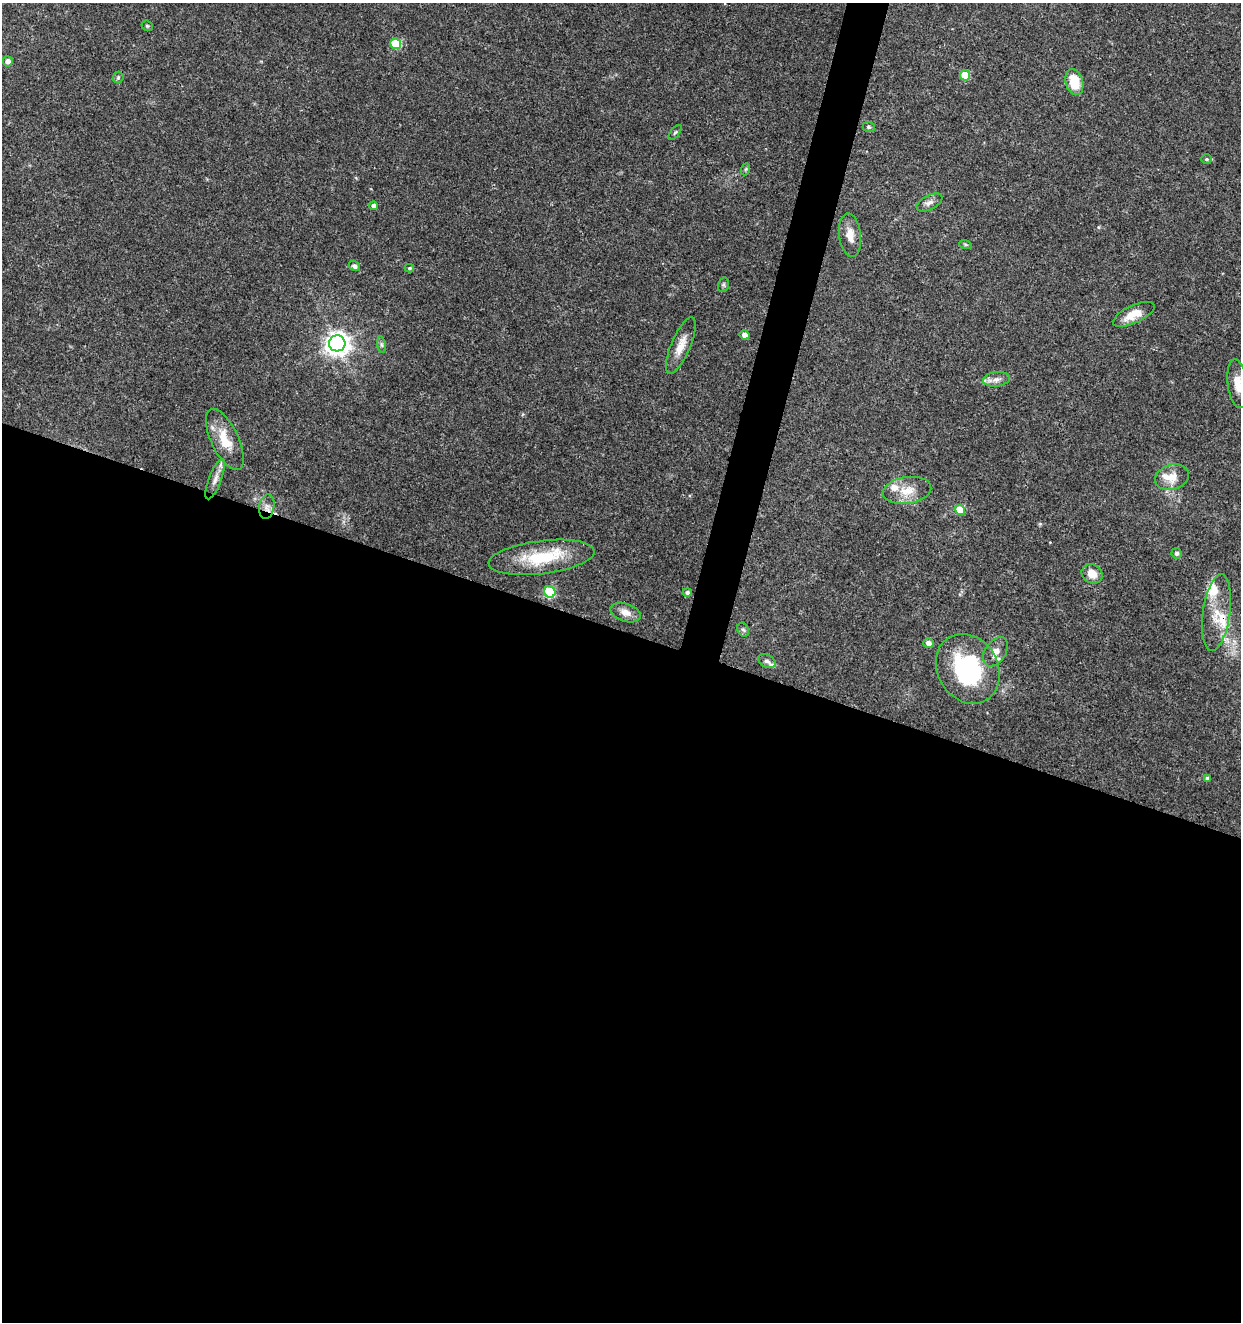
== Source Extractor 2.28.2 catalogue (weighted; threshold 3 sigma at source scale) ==
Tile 14 of 4 x 4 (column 2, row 4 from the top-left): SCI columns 1522-2760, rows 5-1324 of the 5461 x 5295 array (HDU 1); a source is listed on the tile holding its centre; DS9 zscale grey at full resolution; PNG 1243 x 1324 px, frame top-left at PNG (2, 3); each listed source drawn as its Kron ellipse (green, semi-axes under 4 px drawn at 4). Shown black and unused: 54% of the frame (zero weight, under 3 of 5 exposures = <1% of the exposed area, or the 3 px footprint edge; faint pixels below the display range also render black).
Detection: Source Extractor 2.28.2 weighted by HDU 2 'WHT'; one run over the whole footprint, this tile lists its part. Background 0.0329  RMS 0.0024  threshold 0.011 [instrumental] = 3 sigma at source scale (4.5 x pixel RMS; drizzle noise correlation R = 1.50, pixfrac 1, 0.0396/0.0396 arcsec/px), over >= 5 px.
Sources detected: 48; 5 inside a brighter listed object's ellipse — not listed separately; the other 43 listed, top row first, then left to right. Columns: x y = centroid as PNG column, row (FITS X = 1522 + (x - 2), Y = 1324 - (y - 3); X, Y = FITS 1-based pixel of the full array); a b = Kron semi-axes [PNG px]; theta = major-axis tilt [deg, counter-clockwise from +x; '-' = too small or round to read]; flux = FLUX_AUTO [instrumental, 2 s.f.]
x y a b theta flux
147 26 6 5 - 0.31
396 44 5 5 - 11
8 61 5 5 - 1.3
965 75 5 5 - 6
118 77 6 5 - 0.41
1074 82 13 8 -74 6.1
869 127 6 5 - 0.41
675 133 9 3 50 0.31
1207 159 5 5 - 0.35
746 169 6 4 71 0.3
929 202 14 7 28 1.1
374 206 4 4 - 1.1
850 235 22 11 -83 2.8
965 244 6 4 -19 0.32
354 266 6 4 -33 0.87
409 268 5 4 - 0.36
723 285 7 5 72 0.45
1134 314 22 8 25 4
744 335 5 4 - 1.5
337 343 8 8 - 220
381 345 8 4 -81 0.47
681 346 30 9 67 3.4
996 379 13 7 7 1.5
1238 384 25 10 -83 4
225 439 33 13 -64 5.8
1172 477 17 12 17 3.2
215 479 21 6 69 1.9
907 490 24 13 8 4.3
267 507 12 7 80 1.5
960 510 5 5 - 6.4
1177 553 5 5 - 0.57
541 557 53 16 7 13
1092 574 11 9 -32 2.9
550 592 6 5 - 17
687 593 5 4 - 0.61
625 613 15 9 -18 2.1
1216 613 39 13 82 6.5
743 630 7 5 -64 0.58
929 643 5 5 - 1.3
995 652 16 10 55 2.2
767 661 9 6 -30 0.8
968 669 36 30 -59 27
1207 778 4 3 - 0.55
Overlapping masked pixels (flux is a lower limit): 1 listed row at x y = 267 507
Isophote crosses this tile's border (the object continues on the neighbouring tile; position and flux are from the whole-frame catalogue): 1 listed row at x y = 1238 384